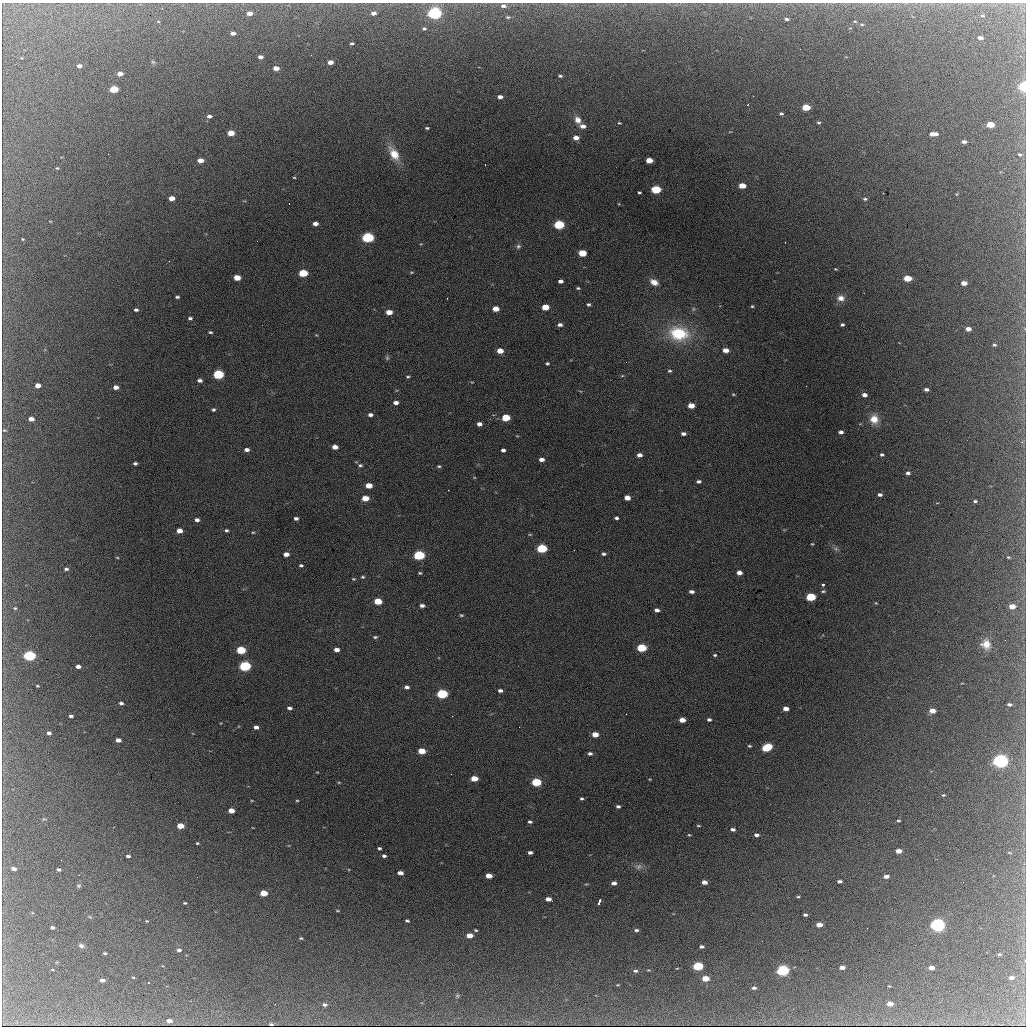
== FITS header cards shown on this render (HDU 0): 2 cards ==
NAXIS1  =                 1024 / length of data axis 1
NAXIS2  =                 1024 / length of data axis 2

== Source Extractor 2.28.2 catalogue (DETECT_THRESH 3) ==
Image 1024 x 1024 px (HDU 0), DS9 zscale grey, 1 PNG px = 1 image px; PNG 1028 x 1028 px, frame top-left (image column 1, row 1024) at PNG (2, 3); no overlay
Background 2150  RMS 34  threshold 101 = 3 sigma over >= 5 px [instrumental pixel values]
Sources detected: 268; all 268 listed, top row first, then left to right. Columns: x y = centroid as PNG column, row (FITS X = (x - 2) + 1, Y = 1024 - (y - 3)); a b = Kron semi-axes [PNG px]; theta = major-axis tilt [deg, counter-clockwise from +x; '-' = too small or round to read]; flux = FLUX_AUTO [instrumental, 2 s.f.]
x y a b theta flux
503 6 7 5 -2 8800
249 13 5 4 - 14000
373 13 5 4 - 11000
435 13 6 5 - 660000
982 16 6 3 -1 2800
508 17 6 5 - 3500
786 19 5 3 - 4600
855 21 4 3 - 1900
862 24 6 3 -8 2600
424 29 5 4 - 3900
233 33 5 3 - 11000
980 38 5 3 - 11000
352 43 3 3 - 3600
311 55 2 2 - 3800
260 57 5 3 - 9600
153 62 6 4 -43 3100
330 62 5 4 - 17000
79 66 4 3 - 9400
276 68 5 4 - 20000
120 74 5 4 - 17000
560 76 4 3 - 3800
1024 86 4 4 - 270000
114 89 5 4 - 90000
500 97 5 3 - 10000
806 107 5 4 - 69000
781 114 4 3 - 3500
209 116 5 4 - 7600
578 120 10 7 -61 16000
619 123 4 3 - 2000
819 123 4 4 - 2900
990 125 5 4 - 59000
583 126 6 4 -9 13000
427 128 5 3 - 3100
231 133 5 4 - 40000
933 134 8 4 1 22000
576 138 6 4 -1 17000
964 142 4 3 - 8100
394 154 17 9 -58 42000
1020 154 5 5 - 3600
200 160 5 4 - 19000
649 160 5 4 - 37000
485 165 2 2 - 1100
57 168 3 3 - 2000
294 177 4 2 - 1900
742 186 5 4 - 43000
656 189 6 4 -3 130000
639 192 3 3 - 2900
172 198 5 4 - 25000
865 199 5 3 - 3500
619 204 5 3 - 1600
50 221 4 2 - 1500
315 224 5 4 - 13000
559 225 6 4 0 200000
368 237 6 5 - 360000
23 239 3 3 - 1900
421 244 4 4 - 2000
518 246 6 6 - 5000
582 253 5 4 - 71000
835 269 4 3 - 1900
411 272 5 4 - 2500
303 273 5 4 - 120000
237 277 5 4 - 39000
907 278 5 4 - 69000
560 281 5 3 - 8500
654 282 9 6 -27 18000
964 283 5 4 - 20000
578 288 4 3 - 2800
177 297 4 3 - 4000
447 298 2 2 - 1300
841 298 10 8 -6 15000
588 304 4 3 - 3800
752 306 4 4 - 2600
545 307 5 4 - 46000
496 309 5 4 - 31000
693 309 6 4 -89 3400
136 310 4 3 - 5100
389 312 5 4 - 28000
190 318 4 3 - 4600
560 325 5 4 - 7200
842 325 4 3 - 4000
968 329 5 4 - 14000
210 332 5 3 - 3000
679 333 23 16 -8 120000
316 335 5 3 - 1700
994 345 4 3 - 3100
726 350 5 4 - 20000
500 351 5 4 - 26000
387 358 7 5 -71 4000
626 362 2 2 - 1400
547 363 4 3 - 3300
670 371 5 4 - 3500
218 374 6 5 - 230000
622 376 5 3 - 2300
408 377 4 3 - 2900
200 380 5 4 - 7400
38 385 5 4 - 20000
806 386 2 2 - 2500
116 387 5 4 - 15000
926 389 4 3 - 6900
733 394 4 4 - 2200
864 395 5 4 - 12000
396 403 5 4 - 11000
691 406 5 4 - 31000
213 410 4 4 - 4000
370 415 5 4 - 7200
506 418 5 4 - 79000
31 419 5 4 - 15000
874 419 11 10 - 29000
479 424 5 4 - 9900
4 430 5 3 - 2300
841 432 4 4 - 8100
683 434 5 4 - 7200
1022 442 4 4 - 2600
335 447 5 4 - 18000
247 450 5 4 - 9600
503 450 4 3 - 7100
639 455 5 4 - 11000
882 455 5 4 - 4100
541 459 5 4 - 11000
135 463 4 3 - 4600
360 465 5 4 - 3800
439 466 4 3 - 3000
908 473 4 4 - 6300
474 477 4 3 - 1600
699 481 5 3 - 5400
369 485 5 4 - 29000
880 495 4 3 - 6700
365 498 5 4 - 39000
627 498 5 4 - 21000
975 501 4 3 - 3400
296 518 4 3 - 6600
616 518 4 3 - 4900
197 520 5 4 - 8300
226 530 4 3 - 3800
179 531 5 4 - 19000
253 532 5 3 - 2300
812 544 4 3 - 2000
542 548 6 5 - 170000
836 549 6 6 - 5300
286 554 5 4 - 15000
604 554 5 4 - 4600
419 555 6 5 - 260000
117 557 5 3 - 2100
1008 557 4 3 - 2100
301 565 4 4 - 3900
66 569 5 4 - 4800
420 573 4 3 - 2700
739 573 5 4 - 13000
363 577 5 4 - 2900
353 579 4 3 - 2200
823 585 3 3 - 5000
823 591 6 4 4 3100
692 592 5 4 - 7300
811 597 6 4 0 140000
378 601 5 4 - 59000
876 603 4 3 - 1900
422 606 5 3 - 7400
1012 606 5 4 - 27000
15 608 4 4 - 2500
657 610 5 4 - 8800
461 615 4 3 - 2900
375 637 6 4 9 3500
986 644 11 11 - 24000
642 648 6 4 -2 120000
241 650 6 4 -3 120000
336 650 5 4 - 13000
715 655 4 3 - 3100
30 656 6 4 -2 320000
78 666 4 3 - 11000
245 666 6 5 - 320000
37 686 3 2 - 2200
407 687 5 4 - 6800
500 691 4 3 - 6900
442 694 6 5 - 240000
121 703 5 4 - 5700
1009 704 4 3 - 5000
289 708 5 3 - 5800
786 709 5 4 - 17000
932 711 5 4 - 21000
626 714 2 2 - 1100
71 716 4 3 - 5300
682 720 5 4 - 22000
709 720 4 3 - 5300
256 727 4 4 - 9600
49 733 4 3 - 6700
595 734 5 4 - 25000
118 740 5 4 - 14000
749 746 5 3 - 3000
767 747 7 5 22 130000
422 751 5 4 - 41000
590 753 5 4 - 5500
1001 761 6 5 - 840000
317 772 4 2 - 1600
451 774 2 2 - 1800
474 778 5 4 - 37000
650 779 4 2 - 1600
339 782 5 3 - 1800
536 782 6 4 -3 150000
943 795 4 3 - 2300
582 798 3 3 - 3200
297 800 4 3 - 2100
252 801 4 2 - 1500
618 806 4 3 - 5600
231 811 5 4 - 24000
44 819 6 3 -17 2500
898 821 4 2 - 2400
530 822 4 3 - 4800
180 826 5 4 - 41000
698 826 5 3 - 2200
733 829 5 3 - 6600
689 835 4 3 - 2200
756 835 5 3 - 8200
197 843 3 3 - 2500
379 848 4 3 - 4000
898 851 5 4 - 20000
530 852 5 3 - 7700
128 856 4 3 - 5300
384 856 4 3 - 5900
639 866 11 7 11 10000
14 869 5 4 - 8800
59 869 4 3 - 5300
400 873 5 4 - 13000
79 875 3 2 - 1900
489 876 5 4 - 24000
886 876 5 3 - 13000
839 881 5 3 - 5800
704 882 5 4 - 15000
614 883 5 4 - 9600
79 886 6 5 - 3200
264 893 5 4 - 47000
798 897 4 3 - 2600
548 899 5 4 - 15000
599 901 6 3 67 16000
185 903 3 3 - 2500
337 911 5 3 - 2100
805 915 4 3 - 4800
147 921 3 3 - 1700
407 921 4 3 - 4000
819 925 5 4 - 22000
938 925 6 5 - 700000
52 928 4 3 - 6100
476 930 3 2 - 2600
636 930 5 3 - 4800
469 935 5 4 - 28000
301 938 4 3 - 2500
81 946 6 5 - 6300
701 947 4 3 - 6300
179 950 4 3 - 5200
105 953 3 3 - 2800
999 954 4 3 - 3200
698 966 6 4 1 180000
842 967 5 3 - 15000
931 968 5 3 - 17000
648 970 3 3 - 1700
783 970 6 4 2 410000
635 971 6 4 -4 5200
133 977 4 2 - 1700
705 978 5 4 - 46000
1011 978 5 3 - 13000
102 980 4 3 - 10000
148 983 2 2 - 1800
889 986 2 2 - 1700
754 988 4 3 - 6100
457 996 5 4 - 2800
890 1004 5 4 - 23000
325 1005 6 4 -5 6800
169 1021 5 3 - 13000
271 1024 4 2 - 3400
At the frame edge (FLAGS 8, measured only in part): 1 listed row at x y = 1024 86